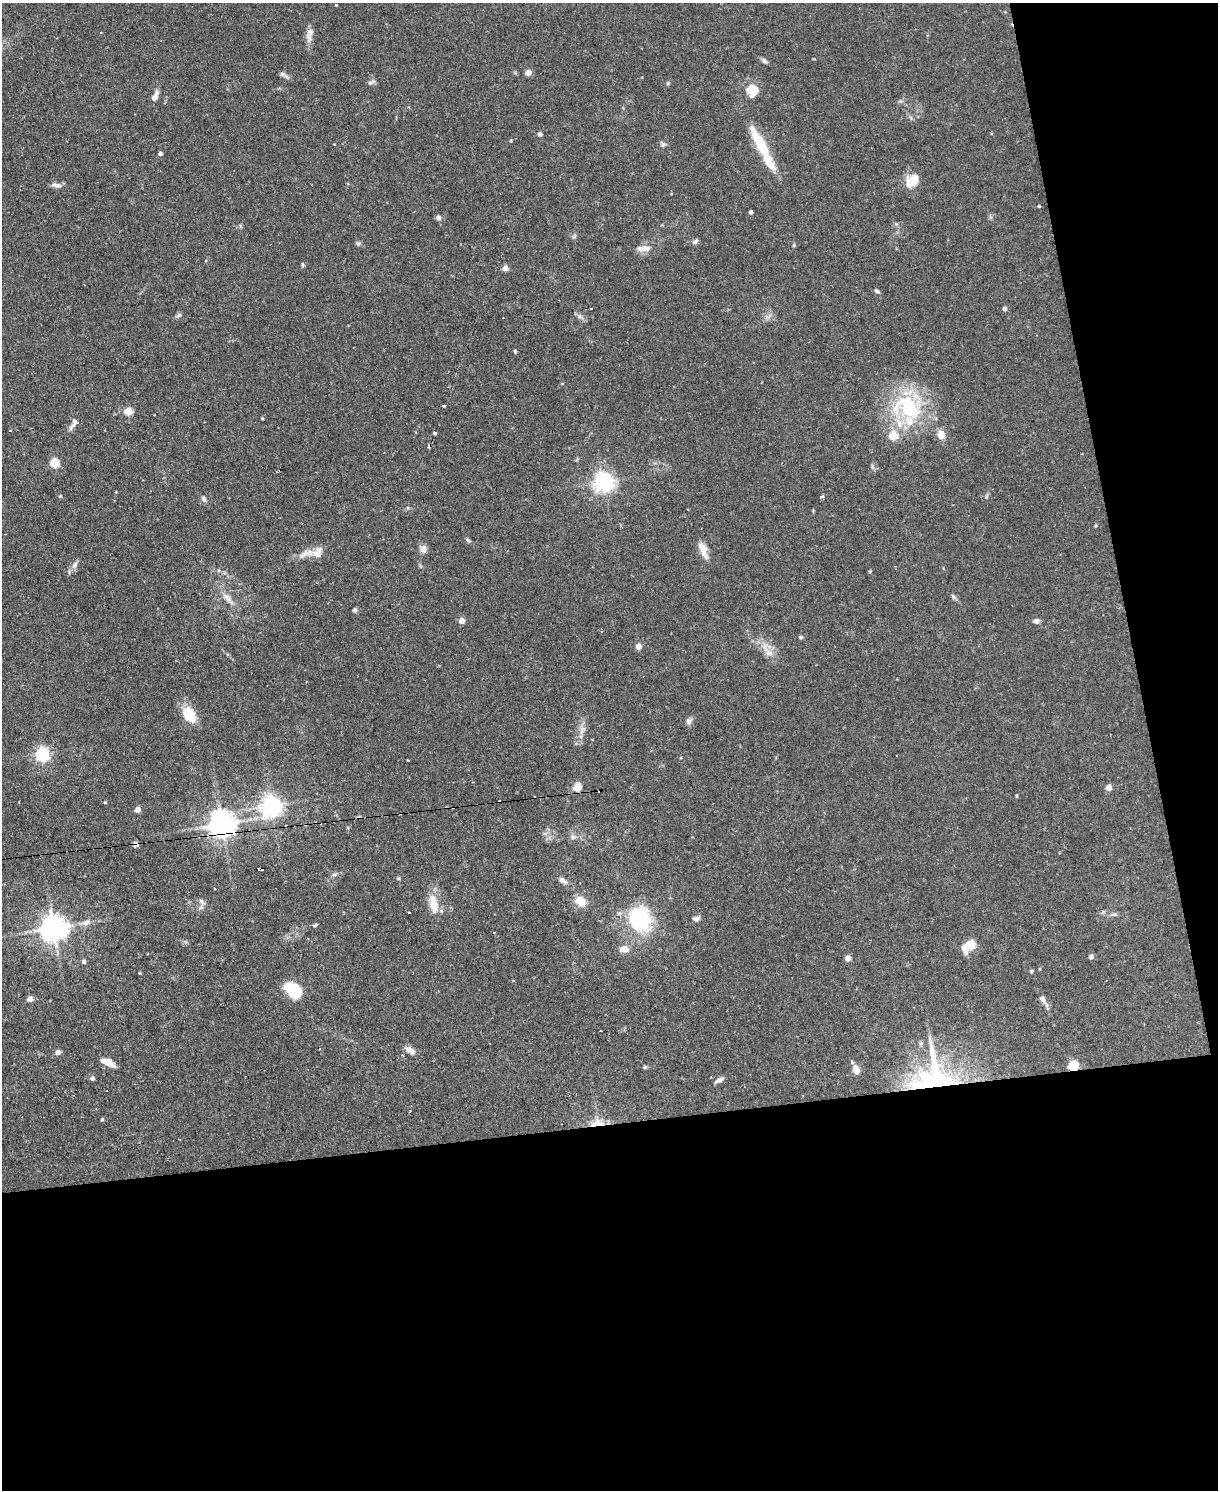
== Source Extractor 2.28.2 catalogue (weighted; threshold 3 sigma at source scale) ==
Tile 12 of 4 x 3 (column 4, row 3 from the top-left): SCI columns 3650-4865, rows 247-1734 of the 4865 x 4839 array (HDU 1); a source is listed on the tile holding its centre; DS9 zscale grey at full resolution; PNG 1220 x 1492 px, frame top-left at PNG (2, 3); no overlay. Shown black and unused: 31% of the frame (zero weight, under 2 of 3 exposures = <1% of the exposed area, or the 3 px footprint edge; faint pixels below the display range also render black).
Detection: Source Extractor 2.28.2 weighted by HDU 2 'WHT'; one run over the whole footprint, this tile lists its part. Background 0.0867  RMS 0.0058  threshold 0.0261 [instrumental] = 3 sigma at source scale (4.5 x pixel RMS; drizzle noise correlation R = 1.50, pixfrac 1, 0.05/0.05 arcsec/px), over >= 5 px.
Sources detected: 130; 1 inside a brighter object's white glare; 10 cosmic-ray / hot-pixel residue — not listed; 10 inside a brighter listed object's ellipse — not listed separately; the other 109 listed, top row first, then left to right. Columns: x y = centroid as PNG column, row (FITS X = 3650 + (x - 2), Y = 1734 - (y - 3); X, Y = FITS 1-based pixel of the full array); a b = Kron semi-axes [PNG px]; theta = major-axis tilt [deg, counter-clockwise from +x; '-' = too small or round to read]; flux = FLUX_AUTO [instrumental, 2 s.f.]
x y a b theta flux
336 4 3 3 - 2.2
310 33 22 7 71 4.1
764 61 10 5 -37 1.5
528 72 4 4 - 9.1
283 74 15 5 -31 1.7
371 83 11 5 26 1.5
668 83 5 4 - 0.72
752 91 12 11 - 10
156 94 12 6 54 2.8
540 134 5 5 - 1.5
511 141 5 3 - 0.52
663 144 9 6 -20 1.4
761 145 52 11 -61 23
160 154 4 4 - 1.9
912 181 18 13 39 9.2
55 185 13 6 -7 2.9
1039 206 3 3 - 0.63
751 212 4 3 - 1.4
438 217 7 6 - 1.6
240 226 6 4 -89 0.75
695 241 8 6 22 1.6
358 243 7 5 -29 1
794 245 5 4 - 0.67
645 248 15 9 -13 4.1
303 265 5 4 - 0.76
505 268 4 4 - 5.6
877 291 8 4 -39 1.1
591 309 3 2 - 0.54
1005 309 5 4 - 2
179 315 8 4 35 1.2
579 316 8 5 -31 1.7
515 351 4 3 - 1
443 405 3 3 - 2.1
908 407 51 36 18 53
128 411 5 5 - 20
262 418 4 3 - 0.68
73 424 18 6 61 3.1
10 431 3 2 - 1.1
434 433 3 3 - 2.8
941 435 11 9 -72 5
55 463 5 5 - 26
603 482 7 7 - 300
60 496 4 4 - 0.75
822 497 4 3 - 1
204 499 9 6 -67 1.6
468 540 7 4 -44 0.96
423 549 10 8 -73 3.1
703 549 16 8 -69 7.4
317 553 14 11 -5 5.6
74 565 7 6 - 2.1
870 572 4 3 - 0.76
953 597 8 4 -57 1.1
228 599 23 7 -48 5
355 610 4 4 - 1.7
462 621 4 4 - 6.2
1037 621 7 6 - 2
800 637 6 5 - 0.98
638 646 4 4 - 8.2
766 649 25 7 -73 5.6
189 714 17 11 -59 16
689 721 10 6 84 2
582 729 9 7 79 2.7
42 755 6 6 - 130
577 787 5 5 - 20
1109 787 5 4 - 7.8
1016 796 5 3 - 0.56
105 802 4 3 - 0.68
271 806 7 7 - 350
138 809 4 4 - 7.1
222 824 8 8 - 690
573 837 8 7 - 2
261 869 6 3 7 7.2
334 874 6 4 -19 1
398 878 5 4 - 0.71
562 880 11 6 -31 2.4
580 901 11 9 -33 9
434 904 25 10 -79 9.9
201 907 7 6 - 1.7
409 913 3 3 - 1.5
1114 914 8 4 -8 1.2
696 919 8 6 0 2.2
639 920 22 18 -74 56
86 922 14 6 22 3.3
314 925 4 3 - 3.2
53 928 8 8 - 690
494 932 3 2 - 0.54
970 945 11 6 41 19
624 949 11 8 2 5
1091 957 4 4 - 3.2
848 958 4 4 - 7
84 961 4 4 - 2.1
1031 971 4 4 - 1
139 973 3 2 - 1.2
293 990 18 12 -42 22
30 999 4 4 - 5.6
1042 999 9 6 -59 2.6
410 1050 14 7 -28 3.6
58 1052 5 4 - 4
108 1062 15 7 -26 5.9
852 1062 4 3 - 1.5
1073 1066 5 5 - 33
645 1067 6 4 -20 0.83
856 1070 7 5 -73 7.3
92 1078 6 5 - 1.4
934 1078 43 42 - 120
719 1080 13 5 23 2.1
410 1111 3 2 - 0.46
102 1119 4 3 - 0.81
597 1123 20 12 8 8.4
Overlapping masked pixels (flux is a lower limit): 5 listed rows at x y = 222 824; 261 869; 1073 1066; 934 1078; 597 1123